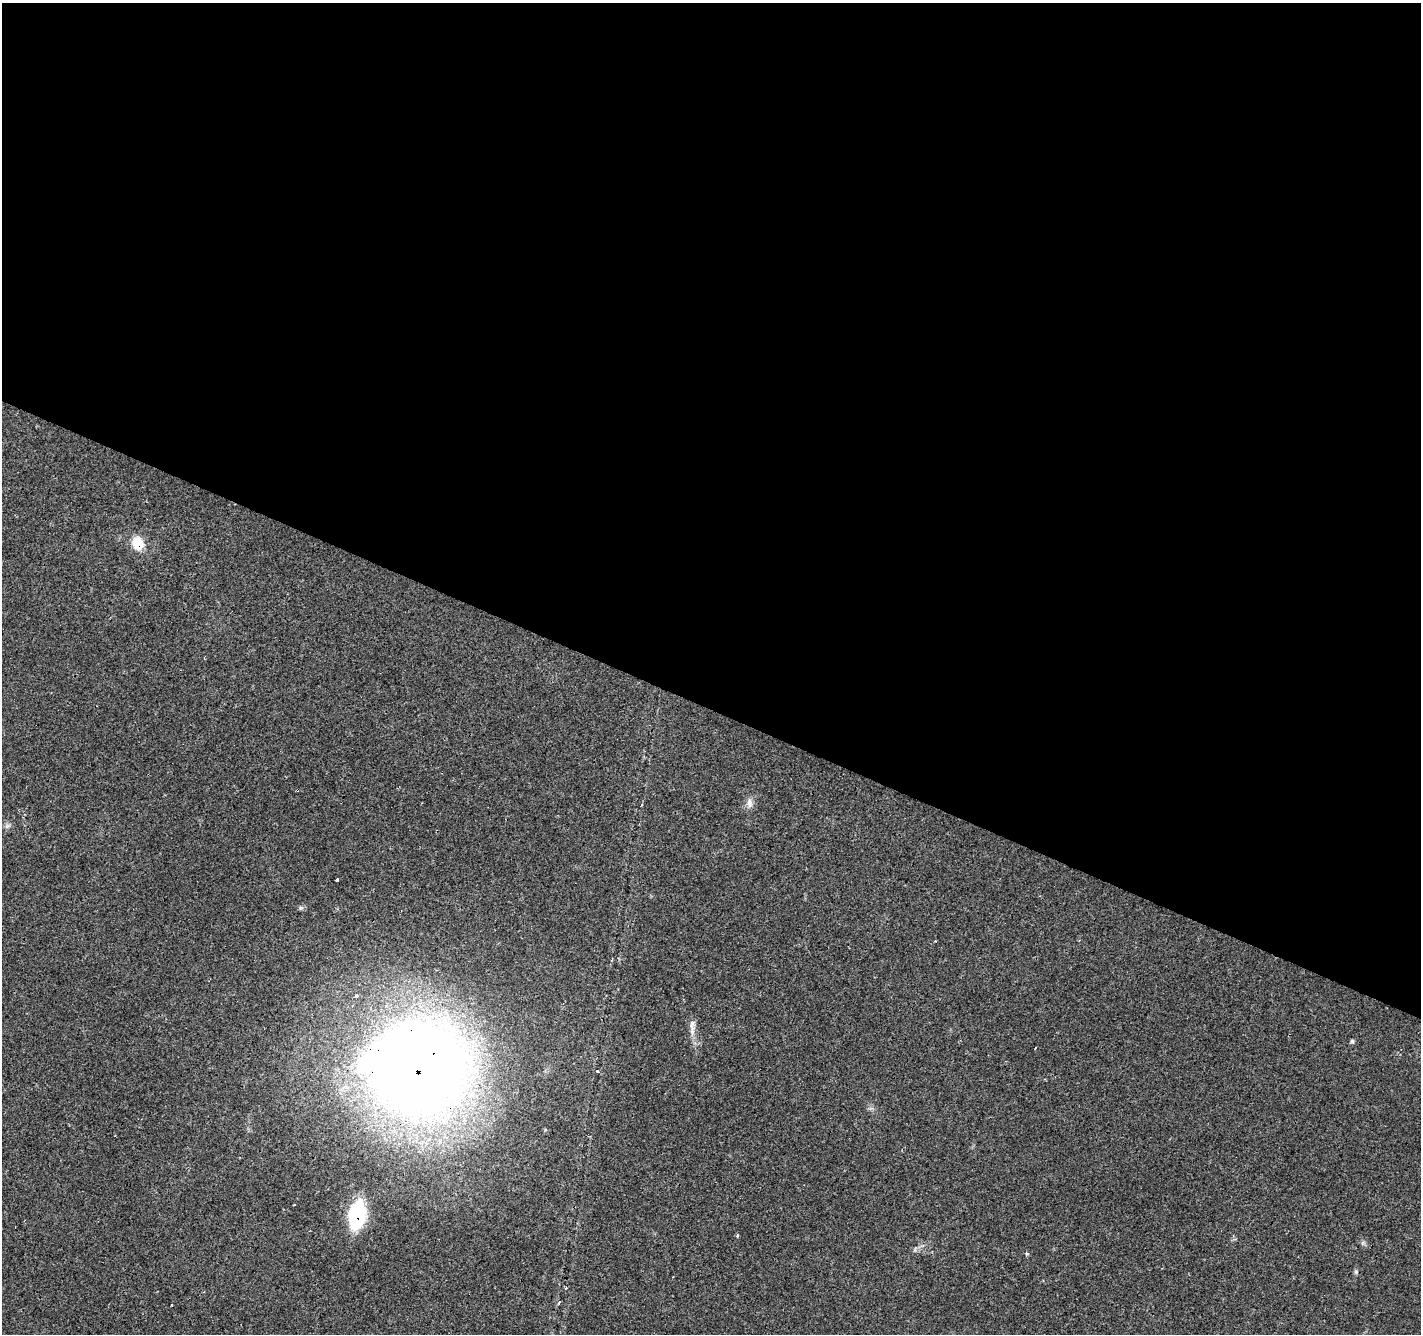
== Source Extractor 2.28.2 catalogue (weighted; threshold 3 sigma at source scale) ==
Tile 3 of 4 x 4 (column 3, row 1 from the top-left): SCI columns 2840-4258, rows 4196-5527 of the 5684 x 5795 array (HDU 1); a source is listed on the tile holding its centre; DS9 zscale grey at full resolution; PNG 1423 x 1336 px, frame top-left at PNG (2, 3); no overlay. Shown black and unused: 53% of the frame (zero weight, under 3 of 4 exposures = <1% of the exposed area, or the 3 px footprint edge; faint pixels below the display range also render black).
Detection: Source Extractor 2.28.2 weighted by HDU 2 'WHT'; one run over the whole footprint, this tile lists its part. Background 0.04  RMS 0.0035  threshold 0.0158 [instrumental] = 3 sigma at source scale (4.5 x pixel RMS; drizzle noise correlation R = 1.50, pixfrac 1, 0.0396/0.0396 arcsec/px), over >= 5 px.
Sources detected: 20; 6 cosmic-ray / hot-pixel residue — not listed; the other 14 listed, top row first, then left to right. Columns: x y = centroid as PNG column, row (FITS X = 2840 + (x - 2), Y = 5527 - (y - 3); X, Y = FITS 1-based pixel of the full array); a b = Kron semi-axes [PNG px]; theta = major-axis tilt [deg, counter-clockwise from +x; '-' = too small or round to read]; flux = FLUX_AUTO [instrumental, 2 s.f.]
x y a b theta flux
138 543 15 12 -73 6.8
749 803 13 7 -88 1.9
337 880 3 3 - 2.6
301 908 6 5 - 0.59
356 995 3 3 - 1.1
692 1024 12 7 63 1.7
1352 1041 5 5 - 0.55
416 1068 87 78 -10 490
597 1071 4 3 - 0.63
357 1215 23 13 81 30
737 1236 3 3 - 1.8
1027 1254 4 3 - 1.2
1356 1272 6 4 -47 0.53
559 1302 4 4 - 0.52
Overlapping masked pixels (flux is a lower limit): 3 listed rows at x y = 138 543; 416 1068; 357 1215